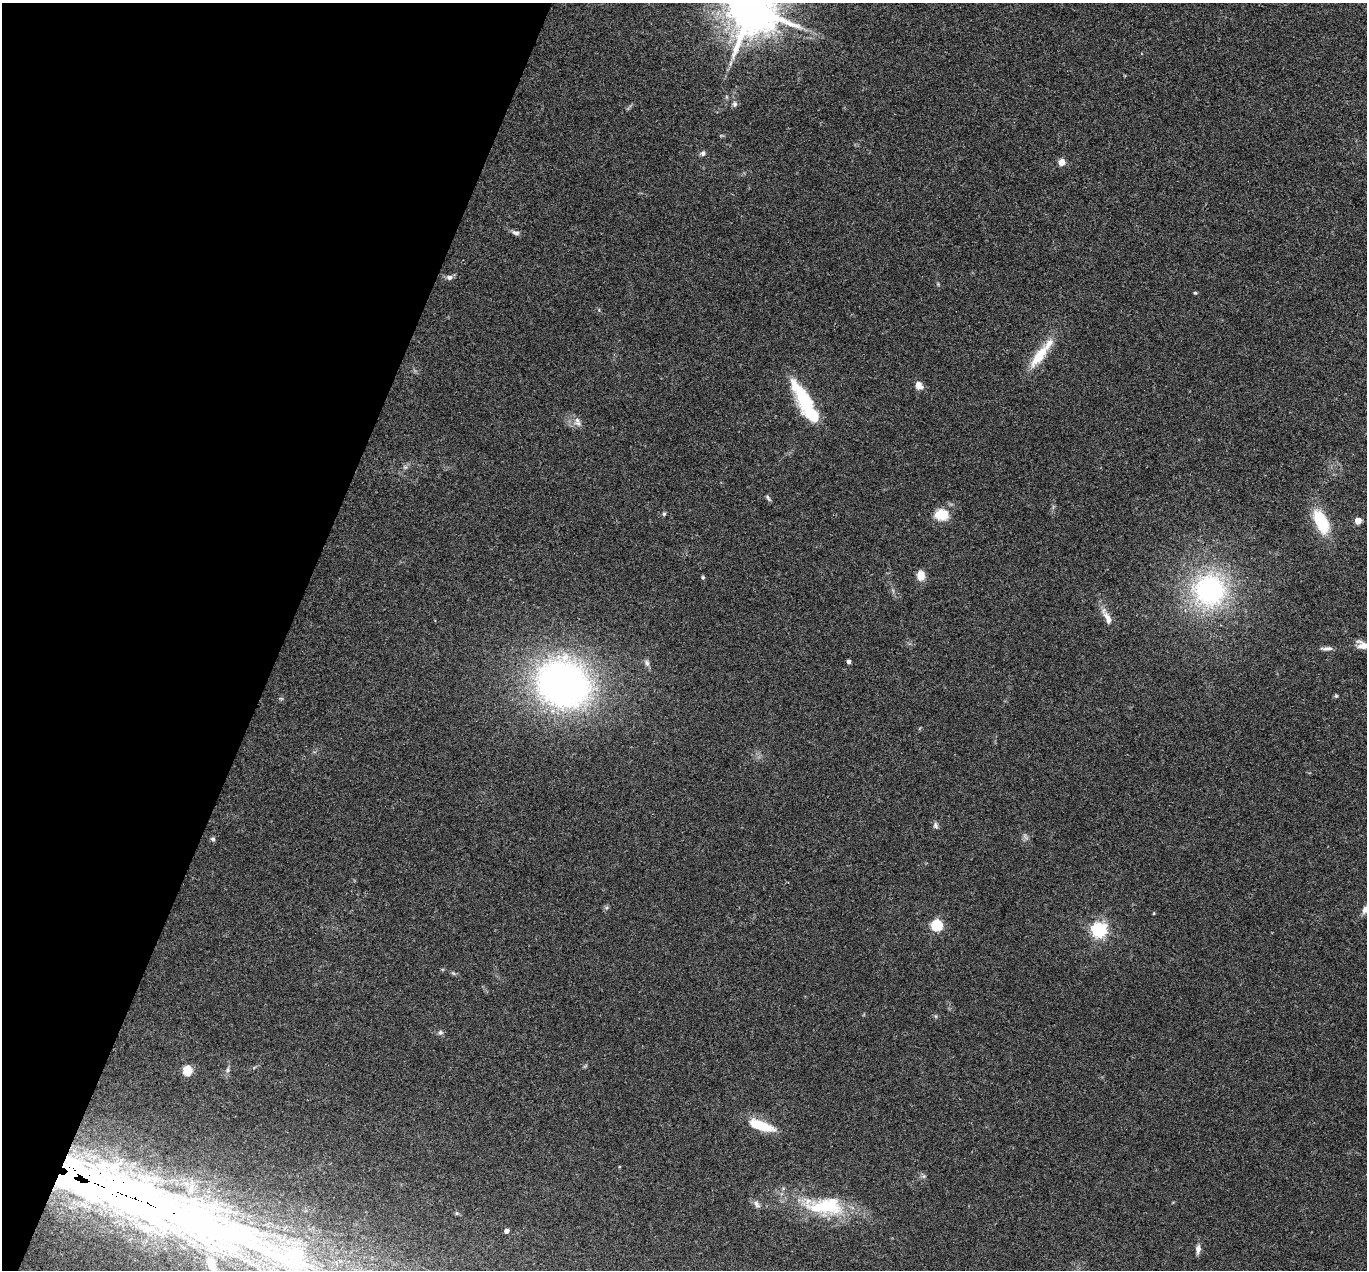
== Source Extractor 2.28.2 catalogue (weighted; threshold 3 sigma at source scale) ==
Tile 9 of 4 x 4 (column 1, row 3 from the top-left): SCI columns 2-1366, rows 1536-2803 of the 5462 x 5475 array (HDU 1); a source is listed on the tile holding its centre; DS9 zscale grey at full resolution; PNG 1369 x 1272 px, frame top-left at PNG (2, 3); no overlay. Shown black and unused: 21% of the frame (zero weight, under 3 of 4 exposures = <1% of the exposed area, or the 3 px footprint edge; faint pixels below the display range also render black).
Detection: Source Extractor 2.28.2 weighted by HDU 2 'WHT'; one run over the whole footprint, this tile lists its part. Background 0.0735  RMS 0.0056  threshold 0.0252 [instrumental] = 3 sigma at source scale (4.5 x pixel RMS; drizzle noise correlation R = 1.50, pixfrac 1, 0.05/0.05 arcsec/px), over >= 5 px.
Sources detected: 50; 1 inside a brighter object's white glare — not listed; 5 inside a brighter listed object's ellipse — not listed separately; the other 44 listed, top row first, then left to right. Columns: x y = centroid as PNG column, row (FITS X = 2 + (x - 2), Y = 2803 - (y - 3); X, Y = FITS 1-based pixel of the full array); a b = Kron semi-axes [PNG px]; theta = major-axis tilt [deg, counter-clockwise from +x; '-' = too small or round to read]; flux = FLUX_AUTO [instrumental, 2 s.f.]
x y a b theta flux
751 9 14 13 - 3100
730 63 7 4 71 1.2
735 104 7 7 - 1.5
703 153 7 6 - 1.4
1062 162 5 4 - 10
516 233 11 6 -17 1.9
450 277 9 7 1 1.8
1195 293 5 4 - 0.61
1039 356 33 11 53 16
919 385 11 8 -56 3.5
804 399 30 17 -64 28
577 420 10 8 -52 2.7
768 498 10 4 -64 1
664 514 5 4 - 0.82
942 515 17 13 -5 11
1358 520 4 4 - 10
1321 522 27 13 -64 24
921 575 10 8 -81 5.5
703 577 5 4 - 0.76
1209 590 32 31 - 94
1108 618 19 8 -65 4.9
1362 645 13 10 -26 4.7
1327 648 15 5 3 2.3
849 661 4 3 - 1.9
647 663 9 6 -75 1.8
563 683 46 40 -26 260
1336 696 5 5 - 0.74
936 825 9 6 -74 1.5
213 839 6 5 - 1.1
1364 910 12 7 83 2.5
1154 913 4 3 - 0.52
937 925 5 5 - 58
1099 930 6 6 - 160
440 1032 6 6 - 1.3
187 1070 5 5 - 31
228 1070 7 5 82 1.3
761 1125 28 9 -20 17
114 1191 280 36 -20 970
757 1204 12 6 -56 2
825 1206 58 24 -3 40
457 1213 5 5 - 0.75
506 1231 4 4 - 2.8
1198 1249 10 6 84 2.9
212 1265 29 12 -67 14
Overlapping masked pixels (flux is a lower limit): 1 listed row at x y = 114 1191
Isophote crosses this tile's border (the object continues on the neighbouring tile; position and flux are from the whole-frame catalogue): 4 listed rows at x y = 751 9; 1362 645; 114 1191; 212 1265